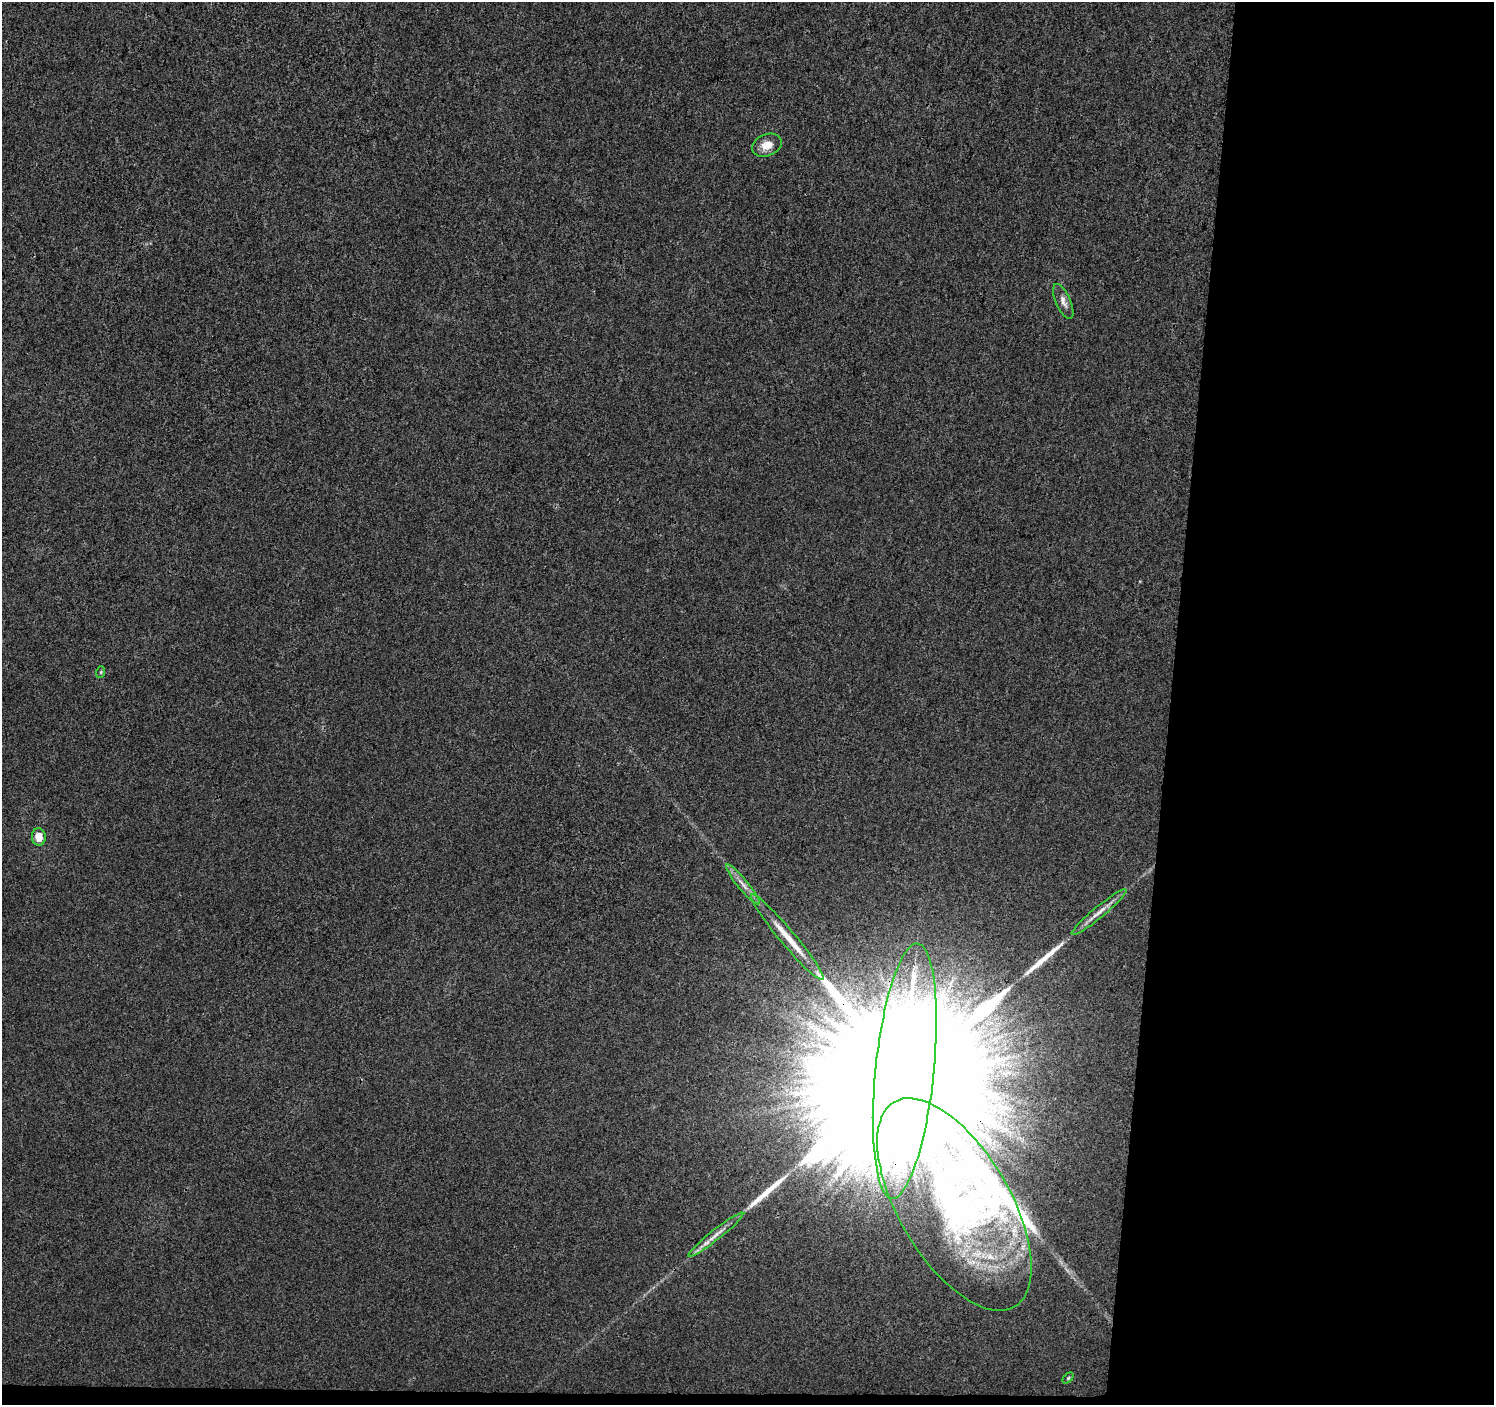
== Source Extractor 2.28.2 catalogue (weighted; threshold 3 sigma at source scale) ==
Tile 9 of 3 x 3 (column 3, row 3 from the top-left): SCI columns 2992-4483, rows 283-1685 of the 4483 x 4719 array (HDU 1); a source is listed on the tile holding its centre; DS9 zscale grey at full resolution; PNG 1496 x 1407 px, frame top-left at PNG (2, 2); each listed source drawn as its Kron ellipse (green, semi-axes under 4 px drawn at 4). Shown black and unused: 22% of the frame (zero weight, under 3 of 4 exposures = <1% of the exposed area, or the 3 px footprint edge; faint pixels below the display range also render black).
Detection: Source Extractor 2.28.2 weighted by HDU 2 'WHT'; one run over the whole footprint, this tile lists its part. Background 0.00165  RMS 0.0029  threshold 0.0132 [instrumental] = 3 sigma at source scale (4.5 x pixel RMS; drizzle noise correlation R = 1.50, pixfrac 1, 0.0396/0.0396 arcsec/px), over >= 5 px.
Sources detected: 14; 1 inside a brighter object's white glare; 2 long thin detections or spike segments (spike, bleed or trail) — neither listed nor drawn; the other 11 listed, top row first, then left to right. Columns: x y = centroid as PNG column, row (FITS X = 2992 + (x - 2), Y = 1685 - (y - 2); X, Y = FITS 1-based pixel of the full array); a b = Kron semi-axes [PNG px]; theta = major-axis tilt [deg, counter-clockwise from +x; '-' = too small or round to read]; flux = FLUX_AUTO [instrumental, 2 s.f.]
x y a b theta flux
767 145 15 11 22 3.6
1063 301 19 7 -66 2
101 672 6 3 72 0.35
39 837 8 7 - 3.9
743 884 25 5 -51 2.4
1099 912 35 5 40 3.2
787 937 56 7 -50 7.5
905 1071 128 29 84 83000
954 1204 119 55 -60 110
716 1235 35 5 38 3.3
1068 1378 6 4 45 0.41
Overlapping masked pixels (flux is a lower limit): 2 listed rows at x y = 905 1071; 954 1204